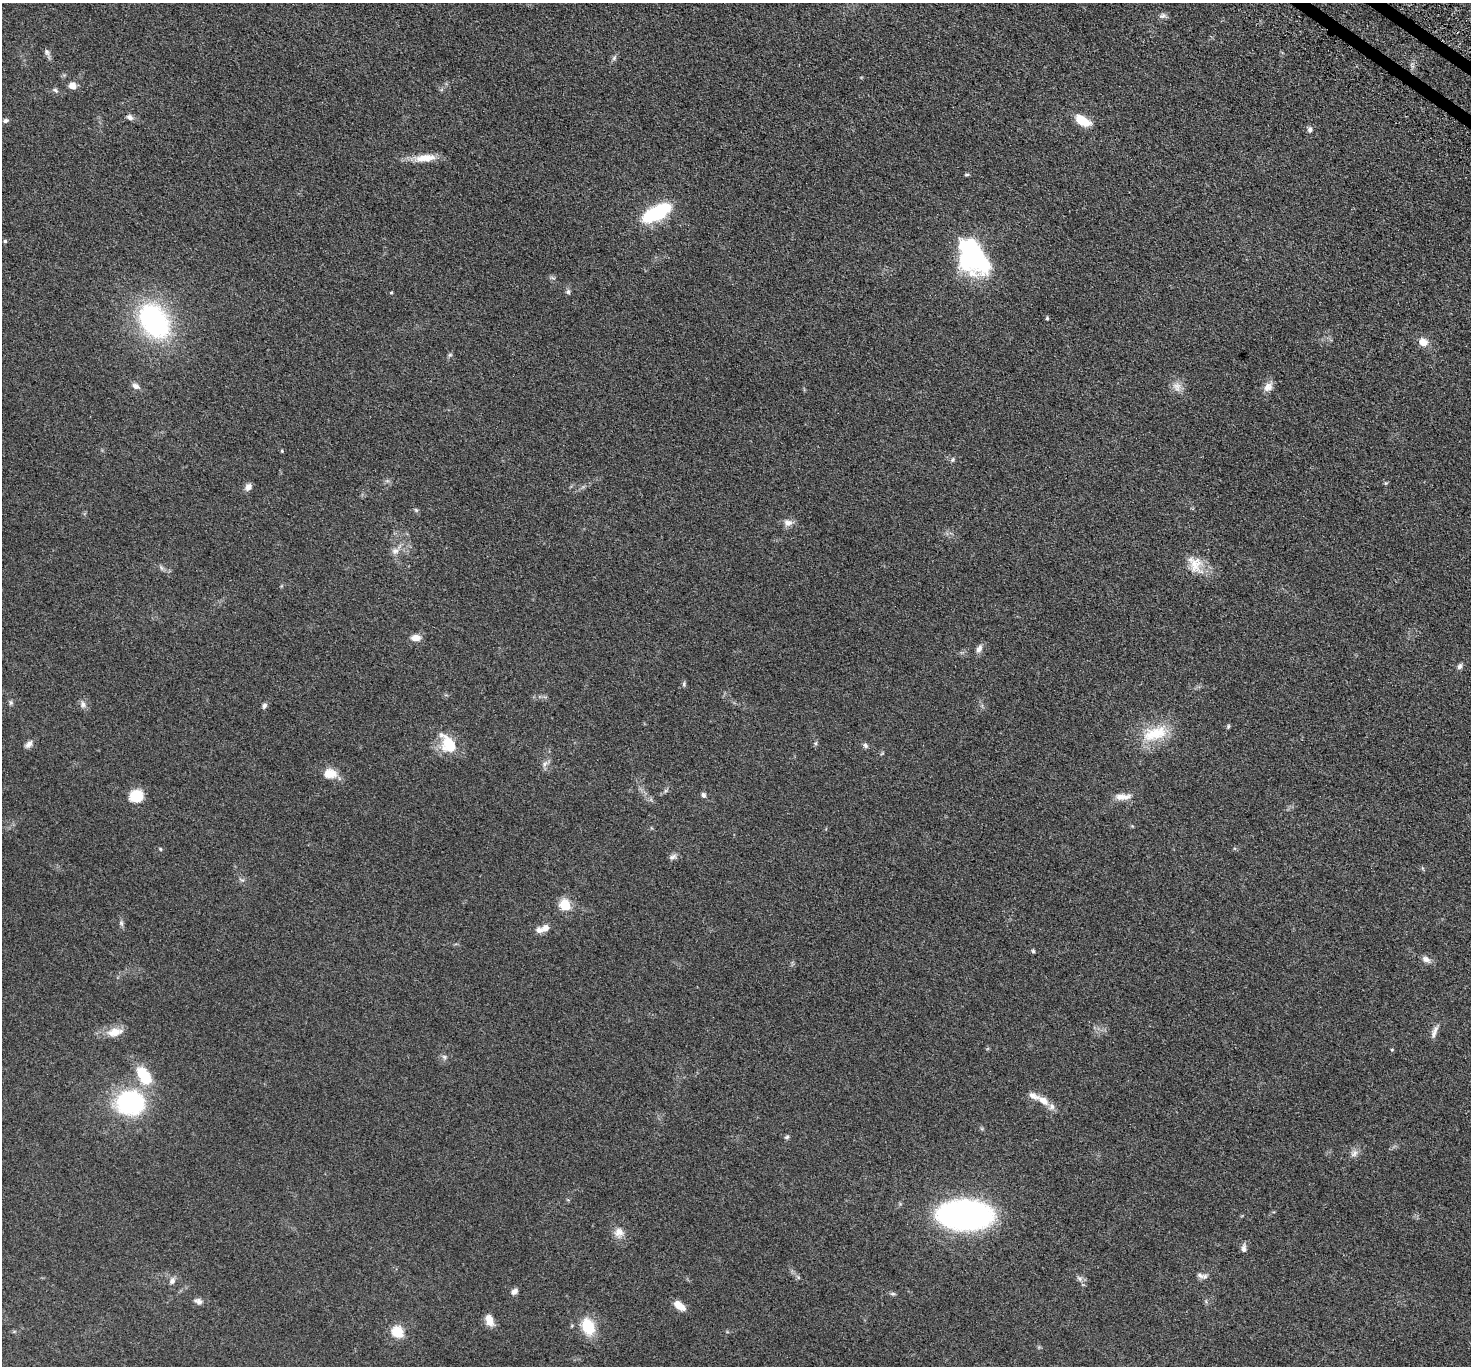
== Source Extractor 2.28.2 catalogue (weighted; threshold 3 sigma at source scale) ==
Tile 10 of 4 x 4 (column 2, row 3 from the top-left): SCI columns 1537-3005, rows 1718-3081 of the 6011 x 6022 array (HDU 1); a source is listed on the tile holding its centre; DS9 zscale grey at full resolution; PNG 1473 x 1368 px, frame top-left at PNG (2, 3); no overlay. Shown black and unused: <1% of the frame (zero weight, under 3 of 5 exposures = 4% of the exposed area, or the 3 px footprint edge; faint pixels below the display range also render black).
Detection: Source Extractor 2.28.2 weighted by HDU 2 'WHT'; one run over the whole footprint, this tile lists its part. Background 0.0471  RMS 0.0071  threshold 0.0319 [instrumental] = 3 sigma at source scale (4.5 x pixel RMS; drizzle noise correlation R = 1.50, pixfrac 1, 0.05/0.05 arcsec/px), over >= 5 px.
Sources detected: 85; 1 inside a brighter object's white glare — not listed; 4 inside a brighter listed object's ellipse — not listed separately; the other 80 listed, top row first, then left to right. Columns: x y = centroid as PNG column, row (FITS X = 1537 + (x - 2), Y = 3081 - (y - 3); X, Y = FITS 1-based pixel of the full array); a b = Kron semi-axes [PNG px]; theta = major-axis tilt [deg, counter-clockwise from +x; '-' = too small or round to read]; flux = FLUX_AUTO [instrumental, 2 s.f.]
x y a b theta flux
1162 16 10 7 18 2.1
47 52 10 6 -55 2.1
614 58 7 4 46 1.3
72 86 7 6 - 5.7
55 90 8 5 -48 1.4
130 117 9 6 -28 2.4
5 121 7 5 15 1.9
1082 121 13 8 -31 18
1310 130 7 5 79 2
425 158 28 9 6 11
967 174 5 4 - 0.96
657 213 29 13 27 46
5 241 4 4 - 0.94
971 256 31 23 -71 110
568 292 6 5 - 1.4
391 293 4 3 - 0.59
1047 318 4 3 - 1
154 321 33 22 -56 120
1423 342 11 9 -13 6
450 355 6 5 - 1.1
136 386 10 7 -28 2.9
1177 387 13 11 -63 5
1268 387 13 10 50 4.5
282 451 4 4 - 0.68
952 459 7 5 56 1.1
1386 483 6 4 17 0.75
248 487 9 7 57 3.3
416 510 7 4 -45 1
788 523 12 9 -10 4
395 551 10 9 - 3.8
1195 565 28 17 -61 13
162 568 7 4 -70 1.2
416 638 12 8 1 4.7
979 649 12 7 64 3.1
1460 666 8 6 58 1.9
684 684 6 4 89 1
11 703 7 5 -73 1.2
83 704 9 7 -74 2.7
264 705 7 5 67 1.8
1228 726 7 4 71 0.89
1155 734 38 19 17 24
816 743 6 4 72 0.98
29 744 11 7 50 3
448 744 23 14 -59 21
865 745 7 6 - 1.5
545 764 10 7 56 2.7
330 773 17 12 -3 8.7
703 795 7 5 -65 1.8
136 796 15 13 19 12
1123 797 23 8 3 6.1
160 849 5 4 - 0.7
672 857 11 6 30 2.2
242 880 7 6 - 1.5
565 905 6 5 - 48
121 923 8 5 -61 1.5
545 928 9 7 41 4.3
1033 951 5 4 - 0.97
1426 959 12 7 -30 3.2
1435 1029 11 7 70 2.9
115 1032 24 11 12 9
1392 1050 4 4 - 0.65
444 1057 7 6 - 1.6
144 1075 27 14 -56 22
1043 1101 17 9 -36 7.4
130 1102 26 21 0 93
787 1137 7 5 17 1.2
1354 1154 12 7 39 3
965 1215 35 19 -2 270
619 1232 14 13 - 5.9
1244 1248 11 6 -89 2.4
1200 1275 13 6 -30 2.7
1079 1278 9 7 -45 2.3
172 1281 10 8 69 2.8
514 1291 9 6 34 2.7
893 1294 7 5 -6 1.2
199 1302 9 8 - 2.4
679 1305 14 7 -39 8.4
489 1320 13 8 -71 7
588 1327 14 10 -67 25
397 1332 6 6 - 55